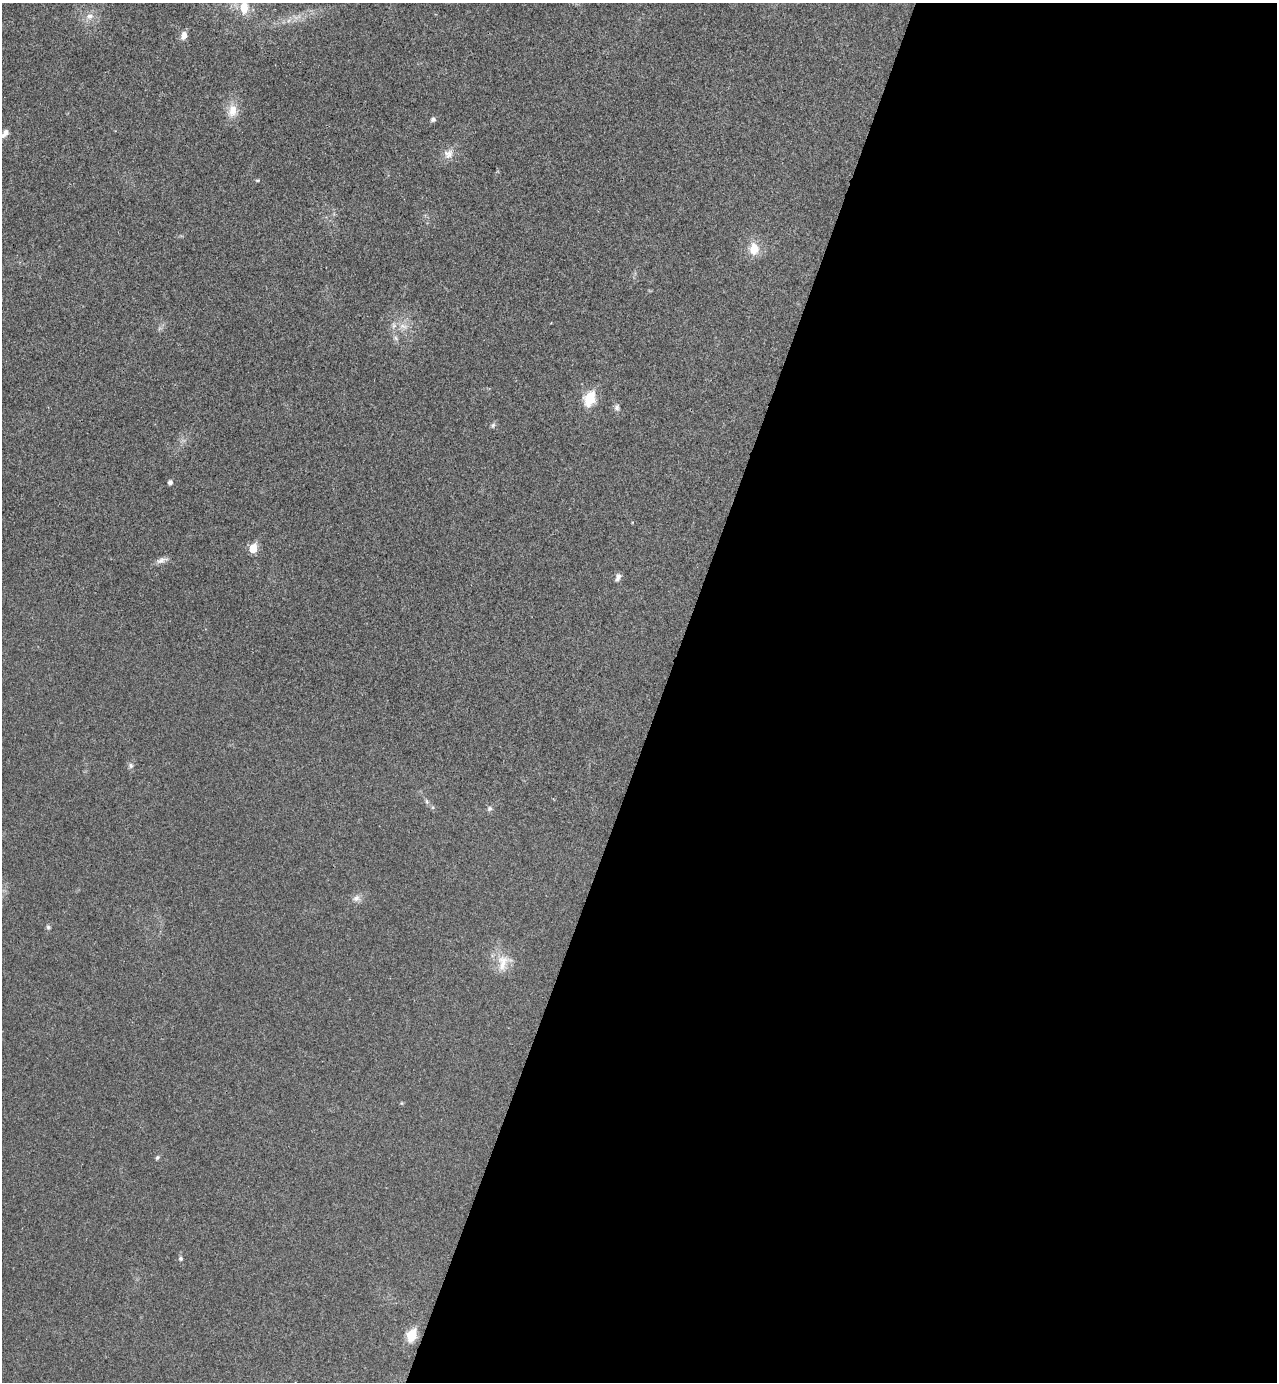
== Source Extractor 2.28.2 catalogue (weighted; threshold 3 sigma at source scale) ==
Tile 12 of 4 x 4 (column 4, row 3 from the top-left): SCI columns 4018-5292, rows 1410-2789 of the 5616 x 5577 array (HDU 1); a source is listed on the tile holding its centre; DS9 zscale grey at full resolution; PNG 1279 x 1384 px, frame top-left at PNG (2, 3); no overlay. Shown black and unused: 48% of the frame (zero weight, under 3 of 4 exposures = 6% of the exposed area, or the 3 px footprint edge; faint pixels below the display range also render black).
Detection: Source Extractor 2.28.2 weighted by HDU 2 'WHT'; one run over the whole footprint, this tile lists its part. Background 0.0456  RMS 0.0051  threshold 0.0229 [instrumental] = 3 sigma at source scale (4.5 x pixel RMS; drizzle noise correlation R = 1.50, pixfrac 1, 0.05/0.05 arcsec/px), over >= 5 px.
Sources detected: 27; all 27 listed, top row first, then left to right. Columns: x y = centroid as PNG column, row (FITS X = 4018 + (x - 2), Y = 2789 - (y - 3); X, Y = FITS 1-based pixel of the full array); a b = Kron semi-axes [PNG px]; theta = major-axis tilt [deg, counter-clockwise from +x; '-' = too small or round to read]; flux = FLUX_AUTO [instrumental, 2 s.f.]
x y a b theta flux
244 7 17 11 88 9.3
89 16 12 8 6 3.4
184 35 11 7 79 3
232 111 19 12 77 7
433 119 6 6 - 1.2
5 133 12 6 49 2.8
448 154 14 12 34 4.3
257 180 6 3 0 0.58
754 249 14 11 -87 8.4
403 326 15 6 -9 3.9
396 338 7 5 -38 1.2
590 399 7 6 - 40
617 408 10 7 -90 1.7
493 425 7 5 75 1
170 482 5 4 - 1.7
253 548 6 5 - 15
161 560 16 7 17 2.5
618 577 11 5 65 2
131 765 7 6 - 1.4
427 801 8 5 -71 1
490 808 6 6 - 1.2
356 898 10 9 - 2.5
48 927 6 5 - 0.92
503 962 26 16 72 9.3
157 1157 7 4 49 0.87
180 1258 5 5 - 0.92
411 1335 7 5 67 30
Isophote crosses this tile's border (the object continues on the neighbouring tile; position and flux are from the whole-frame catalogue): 2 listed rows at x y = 244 7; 5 133